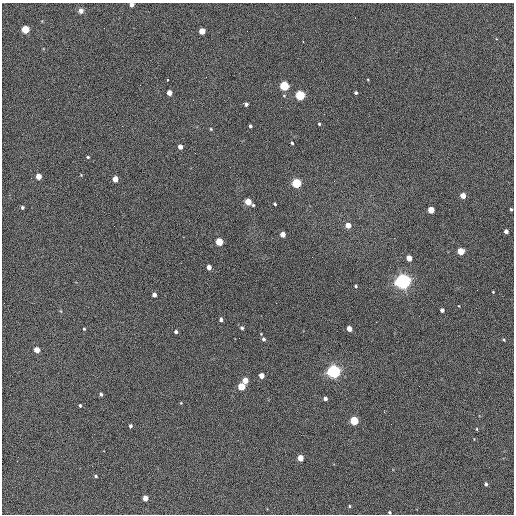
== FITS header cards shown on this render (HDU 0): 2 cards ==
NAXIS1  =                  512 / Axis length
NAXIS2  =                  512 / Axis length

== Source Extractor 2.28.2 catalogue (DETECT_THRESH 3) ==
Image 512 x 512 px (HDU 0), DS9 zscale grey, 1 PNG px = 1 image px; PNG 516 x 516 px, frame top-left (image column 1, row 512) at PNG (2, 3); no overlay
Background 448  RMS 22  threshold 67.2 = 3 sigma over >= 5 px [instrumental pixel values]
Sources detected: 67; all 67 listed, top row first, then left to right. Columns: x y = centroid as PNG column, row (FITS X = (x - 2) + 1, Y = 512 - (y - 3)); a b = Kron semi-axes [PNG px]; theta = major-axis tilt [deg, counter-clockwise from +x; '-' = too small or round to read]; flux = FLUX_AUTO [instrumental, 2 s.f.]
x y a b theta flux
131 5 4 4 - 8200
81 11 7 6 - 6000
25 29 4 4 - 84000
202 31 4 4 - 32000
303 41 3 2 - 2400
206 77 2 2 - 600
167 80 3 3 - 14000
284 86 5 4 - 150000
169 93 4 4 - 16000
356 93 3 3 - 2700
300 95 5 4 - 200000
246 104 4 4 - 4300
319 124 3 3 - 1900
250 126 3 3 - 2900
211 129 3 3 - 1400
292 143 3 3 - 2800
180 147 4 4 - 11000
88 157 4 3 - 1800
81 175 4 4 - 1200
38 176 4 4 - 25000
115 179 4 4 - 21000
296 183 5 4 - 180000
463 196 4 4 - 20000
248 202 6 4 -38 35000
275 204 3 3 - 2100
22 207 3 3 - 2700
511 209 3 3 - 1900
431 210 4 4 - 39000
348 225 4 4 - 20000
506 231 4 4 - 6800
283 234 4 4 - 15000
219 242 5 4 - 67000
461 251 4 4 - 48000
312 257 2 2 - 620
409 258 4 4 - 25000
209 267 4 4 - 12000
403 281 6 5 - 900000
356 286 3 3 - 2000
493 292 2 2 - 1000
154 295 4 4 - 8400
276 303 2 2 - 730
442 310 4 4 - 5200
221 320 4 4 - 5400
242 328 4 4 - 3000
349 328 4 4 - 17000
84 329 3 3 - 1700
176 332 4 3 - 3600
264 339 5 4 - 3800
503 340 4 3 - 1600
37 350 4 4 - 25000
333 371 5 5 - 620000
261 376 4 4 - 18000
245 380 4 4 - 23000
241 386 4 4 - 63000
101 394 4 3 - 3200
325 398 4 4 - 5800
181 403 4 3 - 1100
80 405 4 3 - 2100
354 421 4 4 - 110000
130 426 4 3 - 3300
477 429 4 3 - 1300
300 458 4 4 - 26000
96 476 4 3 - 2200
486 484 4 4 - 3200
145 498 4 4 - 16000
350 506 4 3 - 1500
389 512 3 3 - 1900
At the frame edge (FLAGS 8, measured only in part): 2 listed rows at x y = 131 5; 389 512